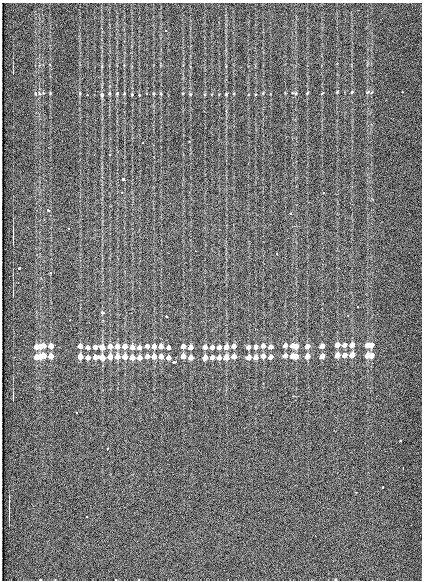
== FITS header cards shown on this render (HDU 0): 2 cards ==
NAXIS1  =                  420
NAXIS2  =                  578

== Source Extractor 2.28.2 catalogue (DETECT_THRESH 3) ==
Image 420 x 578 px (HDU 0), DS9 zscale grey, 1 PNG px = 1 image px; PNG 424 x 582 px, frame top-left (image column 1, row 578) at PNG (2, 3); no overlay
Background 202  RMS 12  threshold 35.1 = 3 sigma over >= 5 px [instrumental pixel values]
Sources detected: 130; all 130 listed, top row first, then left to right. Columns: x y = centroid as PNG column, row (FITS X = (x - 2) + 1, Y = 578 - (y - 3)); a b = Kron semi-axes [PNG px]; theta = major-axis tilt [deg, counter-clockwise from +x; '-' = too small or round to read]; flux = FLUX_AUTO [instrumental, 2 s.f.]
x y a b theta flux
166 31 3 2 - 1500
337 92 4 3 - 630
352 92 4 3 - 690
367 92 8 5 28 1300
403 92 3 2 - 1500
35 93 4 3 - 680
39 93 5 4 - 1300
50 93 3 3 - 690
80 93 6 3 90 900
109 93 4 3 - 860
183 93 3 2 - 540
263 93 4 3 - 620
295 93 5 3 - 990
307 93 3 2 - 580
322 93 4 2 - 510
117 94 5 4 - 770
161 94 4 3 - 740
190 94 4 3 - 680
226 94 3 3 - 930
102 95 6 5 - 1300
132 95 4 2 - 650
189 141 3 2 - 1100
143 143 3 2 - 990
109 154 3 2 - 2100
123 179 3 3 - 15000
122 192 3 3 - 700
323 193 3 2 - 2000
386 196 2 2 - 2900
373 199 3 2 - 1100
48 210 3 3 - 3700
290 213 3 2 - 2500
68 228 2 2 - 410
13 243 6 2 -90 4300
195 251 2 2 - 560
276 254 3 2 - 2600
19 268 3 2 - 11000
51 273 3 3 - 2900
42 287 2 2 - 3600
358 306 3 2 - 1100
103 312 4 3 - 6900
348 315 3 2 - 2600
166 316 3 3 - 5500
69 320 3 2 - 1600
285 345 4 3 - 15000
292 345 4 3 - 17000
337 345 4 4 - 23000
345 345 4 3 - 13000
352 345 4 4 - 24000
367 345 4 4 - 27000
371 345 4 3 - 23000
40 346 4 4 - 28000
44 346 4 3 - 17000
51 346 4 4 - 24000
80 346 4 4 - 24000
110 346 4 4 - 27000
117 346 4 4 - 27000
125 346 4 4 - 26000
147 346 4 4 - 12000
154 346 4 4 - 23000
161 346 4 4 - 23000
183 346 4 4 - 23000
234 346 4 4 - 18000
263 346 4 3 - 21000
296 346 4 3 - 25000
307 346 4 3 - 22000
322 346 4 4 - 22000
36 347 4 4 - 25000
88 347 4 4 - 11000
95 347 4 4 - 13000
102 347 4 4 - 38000
132 347 4 4 - 23000
140 347 4 4 - 19000
168 347 4 3 - 9900
191 347 4 4 - 22000
205 347 4 4 - 20000
212 347 4 4 - 12000
219 347 4 4 - 15000
226 347 4 4 - 32000
249 347 4 3 - 17000
256 347 4 4 - 19000
271 347 4 4 - 11000
285 355 4 3 - 21000
292 355 4 3 - 23000
337 355 4 4 - 32000
345 355 4 3 - 19000
352 355 4 4 - 34000
367 355 4 4 - 38000
371 355 4 3 - 29000
44 356 4 3 - 22000
51 356 5 4 - 34000
80 356 4 4 - 33000
110 356 4 4 - 38000
117 356 4 4 - 37000
125 356 4 4 - 35000
147 356 4 4 - 16000
154 356 4 4 - 32000
161 356 4 4 - 32000
183 356 4 4 - 31000
234 356 4 4 - 25000
263 356 4 4 - 30000
296 356 4 4 - 34000
307 356 4 4 - 31000
322 356 4 4 - 31000
36 357 4 4 - 33000
40 357 4 4 - 38000
88 357 4 4 - 15000
95 357 4 4 - 18000
102 357 4 4 - 52000
132 357 4 4 - 32000
140 357 4 4 - 25000
169 357 4 4 - 14000
191 357 4 4 - 29000
205 357 4 4 - 29000
212 357 4 4 - 17000
219 357 4 4 - 21000
226 357 4 4 - 44000
249 357 4 4 - 23000
256 357 4 4 - 26000
271 357 4 3 - 16000
175 362 5 3 - 4500
13 399 7 2 90 840
76 412 3 2 - 2100
400 440 3 3 - 3000
107 449 4 3 - 3600
403 468 3 2 - 1600
383 487 3 3 - 2200
355 492 3 2 - 1400
9 509 18 2 90 2500
86 516 3 2 - 2000
40 579 2 2 - 770
At the frame edge (FLAGS 8, measured only in part): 1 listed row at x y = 40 579